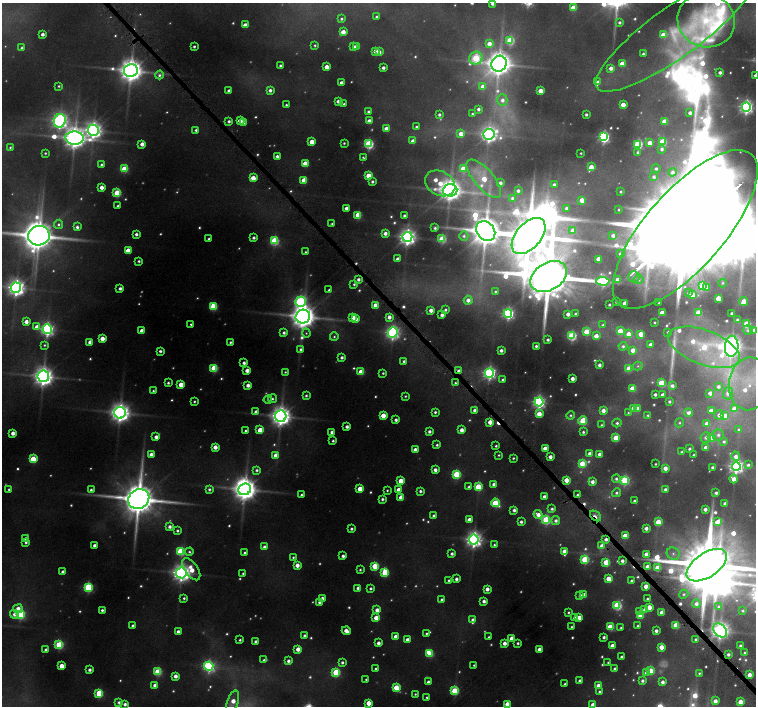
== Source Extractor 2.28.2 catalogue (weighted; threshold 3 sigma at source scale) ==
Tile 6 of 4 x 4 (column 2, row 2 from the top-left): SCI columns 1512-3019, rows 2975-4381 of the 6072 x 6030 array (HDU 1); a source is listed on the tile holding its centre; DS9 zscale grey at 2 x 2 block average (1 PNG px = mean of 2 x 2 image px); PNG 758 x 708 px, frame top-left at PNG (2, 3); each listed source drawn as its Kron ellipse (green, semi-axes under 4 px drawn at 4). Shown black and unused: <1% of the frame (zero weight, under 4 of 8 exposures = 2% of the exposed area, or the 3 px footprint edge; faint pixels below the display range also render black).
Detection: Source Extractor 2.28.2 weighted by HDU 2 'WHT'; one run over the whole footprint, this tile lists its part. Background 0.09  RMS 0.0094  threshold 0.0386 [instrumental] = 3 sigma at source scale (4.09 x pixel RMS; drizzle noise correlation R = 1.36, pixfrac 0.8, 0.0396/0.0396 arcsec/px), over >= 5 px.
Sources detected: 772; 141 too faint to see at this stretch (2 x 2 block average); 11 inside a brighter object's white glare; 7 cosmic-ray / hot-pixel residue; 1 long thin detection or spike segment (spike, bleed or trail) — neither listed nor drawn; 15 inside a brighter listed object's ellipse — not listed separately; of the other 597, all 500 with FLUX_AUTO >= 4.83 (the completeness limit of this list) listed and drawn (97 fainter detections not listed), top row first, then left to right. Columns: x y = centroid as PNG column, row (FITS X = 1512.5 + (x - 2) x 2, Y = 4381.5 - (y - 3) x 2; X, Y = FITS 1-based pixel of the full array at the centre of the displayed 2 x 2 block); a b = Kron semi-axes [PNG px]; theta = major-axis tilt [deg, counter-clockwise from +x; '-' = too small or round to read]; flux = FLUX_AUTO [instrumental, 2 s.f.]
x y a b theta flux
492 4 3 2 - 15
573 7 3 3 - 76
377 17 3 2 - 8.2
342 19 3 2 - 7.2
706 20 29 27 -22 230
619 22 3 3 - 10
245 25 3 3 - 37
343 32 3 3 - 57
674 32 95 25 36 190
42 34 3 3 - 19
663 35 3 3 - 74
510 41 4 4 - 230
489 44 4 4 - 34
315 45 3 3 - 6.3
194 46 2 2 - 8.6
354 46 3 3 - 9.6
357 46 3 3 - 36
22 48 3 3 - 15
376 51 3 3 - 68
379 52 3 3 - 13
643 54 2 2 - 9.3
476 58 7 6 - 250
622 63 3 3 - 65
499 64 8 7 - 4700
280 65 2 2 - 8.7
326 67 3 3 - 45
383 68 3 3 - 17
611 68 4 3 - 24
131 71 7 6 - 4800
720 72 2 2 - 14
159 75 4 3 - 11
755 75 3 2 - 10
598 82 3 3 - 17
341 83 3 3 - 25
59 86 3 2 - 5.8
483 87 3 3 - 44
270 90 3 3 - 17
229 91 3 3 - 18
540 91 3 3 - 63
502 100 5 5 - 20
338 101 3 3 - 18
344 104 2 2 - 6.7
286 105 2 2 - 4.9
623 105 3 3 - 53
746 107 4 4 - 1100
478 109 3 2 - 13
368 112 3 3 - 9.3
690 113 3 2 - 14
439 114 2 2 - 11
472 114 2 2 - 5.2
586 114 2 2 - 10
240 120 3 3 - 52
60 121 7 6 - 1500
229 121 3 3 - 11
369 121 3 3 - 33
664 121 3 3 - 68
244 123 3 3 - 22
416 127 3 2 - 6.2
386 128 3 3 - 28
93 130 6 5 - 1900
196 130 3 3 - 10
461 134 3 3 - 44
489 134 5 5 - 1600
604 137 4 4 - 620
75 138 9 6 -3 4200
413 141 3 3 - 35
312 142 3 3 - 61
662 142 3 3 - 190
344 143 2 2 - 5.8
650 143 3 3 - 49
142 144 3 3 - 32
369 144 4 3 - 440
638 144 3 3 - 360
10 147 3 3 - 5
662 149 4 3 - 11
638 152 3 3 - 10
45 153 2 2 - 5
581 153 2 2 - 4.9
277 156 3 3 - 18
363 157 3 2 - 5.2
305 163 3 3 - 83
101 165 3 3 - 9
591 167 3 3 - 55
656 168 4 4 - 12
124 169 3 3 - 150
463 169 4 4 - 110
673 172 4 4 - 12
368 176 3 3 - 90
654 177 4 3 - 11
253 178 3 3 - 65
484 179 24 9 -49 110
304 180 3 3 - 83
372 182 3 3 - 11
440 183 16 12 -28 130
500 183 3 3 - 18
554 184 3 3 - 11
101 187 3 3 - 33
450 190 7 6 - 3900
518 191 3 3 - 13
621 192 2 2 - 6.7
117 193 3 3 - 200
512 198 4 4 - 9.9
582 200 3 3 - 58
118 206 3 2 - 7.4
346 208 3 3 - 22
567 208 3 3 - 16
619 210 3 2 - 5.3
358 215 3 3 - 130
404 215 2 2 - 11
59 224 4 4 - 7.3
332 224 3 2 - 5.2
77 227 3 3 - 14
435 228 3 3 - 9.6
685 229 100 39 49 230000
573 230 4 4 - 32
486 231 11 8 -50 8600
385 233 3 3 - 21
136 234 3 3 - 14
613 235 3 3 - 16
39 236 11 9 11 8900
464 236 4 4 - 8.6
529 236 21 12 49 23000
407 237 5 5 - 1900
254 238 2 2 - 13
209 239 2 2 - 5.5
442 239 4 3 - 220
274 241 4 4 - 310
128 250 3 3 - 63
305 252 2 2 - 5.1
620 254 2 2 - 14
398 259 3 3 - 29
598 259 3 3 - 54
139 261 3 2 - 8
549 276 20 13 32 28000
634 277 6 5 - 9.7
358 279 3 3 - 15
617 279 3 3 - 34
638 279 5 4 - 9.9
603 281 7 4 -4 520
722 283 4 4 - 5.2
354 284 3 2 - 7.2
702 286 4 4 - 200
16 288 5 5 - 2100
120 288 3 3 - 15
707 288 3 3 - 47
329 290 3 2 - 6.8
495 291 3 3 - 6.2
688 293 4 3 - 8.8
692 295 3 3 - 66
718 298 3 3 - 88
468 300 4 4 - 27
300 302 5 5 - 700
616 302 2 2 - 8.8
743 302 4 3 - 57
625 303 3 3 - 46
659 303 2 2 - 4.9
375 305 3 3 - 59
609 305 2 2 - 7
213 307 4 3 - 180
431 310 3 3 - 27
445 310 3 2 - 8.5
662 312 3 3 - 45
508 313 4 4 - 730
698 313 3 3 - 85
732 313 2 2 - 8.1
568 314 3 3 - 24
575 314 2 2 - 8.1
442 315 3 2 - 19
303 316 7 7 - 5700
353 317 3 3 - 47
389 317 3 3 - 24
356 319 3 3 - 22
737 320 3 2 - 7
26 322 3 3 - 31
655 322 2 2 - 5.2
191 324 2 2 - 6.3
747 324 3 3 - 160
603 325 3 3 - 7.9
37 327 4 3 - 41
47 329 5 4 - 1100
748 330 5 4 - 6.1
142 331 3 3 - 46
620 331 3 3 - 77
753 331 3 3 - 22
393 332 5 4 - 1100
586 332 3 3 - 110
668 332 2 2 - 8.6
284 333 3 3 - 13
306 333 4 4 - 5.9
628 334 3 3 - 45
641 334 3 3 - 61
572 336 4 4 - 370
596 336 3 3 - 46
334 337 4 4 - 6
102 338 3 3 - 52
548 340 2 2 - 12
90 342 3 3 - 36
230 342 2 2 - 7.1
44 345 4 3 - 5.9
650 345 3 3 - 23
536 346 3 2 - 10
623 346 4 4 - 10
732 346 10 6 86 2800
704 347 37 17 -20 260
301 349 4 3 - 9.3
501 350 3 3 - 17
633 350 3 3 - 33
160 351 3 3 - 11
342 357 3 2 - 13
404 361 3 3 - 8.8
244 363 3 3 - 17
599 365 3 3 - 16
638 366 5 4 - 5.2
214 368 3 3 - 200
629 368 3 3 - 89
247 370 3 3 - 35
459 371 3 3 - 17
285 372 3 3 - 4.9
361 372 3 3 - 100
383 373 2 2 - 6.3
489 373 4 4 - 940
43 376 6 6 - 3000
572 378 3 3 - 29
503 380 2 2 - 9.4
168 383 2 2 - 8.4
455 383 3 3 - 6
661 383 3 3 - 170
181 384 3 3 - 76
749 384 26 20 83 130
248 385 3 3 - 26
672 385 4 3 - 14
718 386 3 3 - 12
632 388 3 3 - 64
153 391 3 2 - 4.9
710 393 3 3 - 20
728 393 6 5 - 27
655 394 2 2 - 14
306 395 3 3 - 8.1
663 395 3 3 - 33
405 396 2 2 - 5
272 399 4 4 - 7.3
268 400 4 4 - 5.4
194 401 3 2 - 6.3
669 401 2 2 - 8.6
539 402 4 4 - 980
634 408 3 3 - 85
638 408 3 3 - 14
734 409 3 3 - 59
475 410 3 2 - 23
603 410 3 3 - 30
711 411 3 3 - 40
256 412 3 3 - 20
435 412 3 2 - 8.7
688 412 4 4 - 19
120 413 6 6 - 2900
628 413 4 3 - 4.8
539 414 3 3 - 69
383 415 3 3 - 69
571 415 4 4 - 7.7
648 415 4 3 - 8.2
719 415 5 5 - 22
281 416 6 5 - 3200
725 416 4 3 - 76
396 420 3 3 - 15
583 421 4 3 - 180
490 422 3 3 - 46
617 423 4 4 - 10
679 423 4 4 - 6.6
707 424 3 3 - 49
601 425 3 3 - 5.2
347 427 3 3 - 19
260 430 3 3 - 82
461 430 3 3 - 32
739 430 4 4 - 8.8
245 431 2 2 - 6.2
429 431 3 3 - 15
332 432 3 3 - 15
583 432 3 3 - 8.7
13 433 3 3 - 30
718 435 5 5 - 14
156 437 3 3 - 23
706 437 5 5 - 15
616 438 3 3 - 140
712 438 3 3 - 63
333 441 2 2 - 7.8
724 441 3 3 - 8.4
437 445 3 2 - 7.8
496 446 2 2 - 6.2
215 447 3 3 - 39
545 448 3 3 - 48
706 448 3 3 - 40
689 449 3 3 - 11
415 450 3 3 - 30
682 452 3 3 - 8.1
590 453 3 3 - 21
151 454 3 3 - 28
599 454 3 3 - 21
276 455 3 3 - 38
499 455 2 2 - 5
694 455 2 2 - 11
736 456 5 4 - 22
550 457 3 3 - 25
513 458 2 2 - 5.9
33 459 3 3 - 150
582 463 3 3 - 110
655 464 2 2 - 4.9
748 465 4 3 - 9.7
736 466 4 4 - 1300
713 467 4 2 - 10
665 468 3 3 - 35
257 470 3 3 - 9.4
435 470 3 3 - 22
456 474 4 3 - 250
616 479 4 4 - 11
734 479 4 3 - 40
566 480 3 3 - 54
625 480 4 4 - 350
401 481 3 3 - 69
592 482 3 3 - 21
494 484 3 3 - 22
469 487 3 3 - 9.3
478 487 3 3 - 170
9 489 3 3 - 7.6
209 489 3 3 - 9.1
245 489 6 5 - 4500
360 489 3 3 - 75
665 489 3 3 - 13
91 490 3 3 - 8.6
387 490 3 3 - 5.3
398 490 3 3 - 38
420 491 3 2 - 11
617 493 4 4 - 11
716 493 2 2 - 11
301 495 3 2 - 8.4
578 495 3 2 - 13
544 496 3 3 - 18
401 497 3 3 - 52
139 499 11 9 34 13000
382 499 3 3 - 11
635 501 3 3 - 15
495 503 4 3 - 190
725 503 3 2 - 13
552 509 4 3 - 10
705 509 3 3 - 20
514 510 3 3 - 16
538 515 5 3 - 35
434 516 3 3 - 10
595 516 6 3 -40 20
469 519 3 3 - 34
546 520 4 4 - 330
556 521 4 4 - 16
521 522 3 3 - 12
658 522 3 3 - 100
717 522 3 3 - 42
170 527 3 3 - 18
646 528 3 3 - 22
351 529 3 3 - 9.7
177 531 2 2 - 8
625 536 3 3 - 85
26 538 3 3 - 16
606 539 3 2 - 14
474 540 5 5 - 1800
26 542 3 3 - 9
94 545 3 3 - 23
494 545 3 3 - 6.2
602 546 3 3 - 39
264 547 3 3 - 15
180 551 4 4 - 260
564 551 3 3 - 30
189 552 4 4 - 7
245 553 3 3 - 8.4
452 554 3 3 - 13
646 554 3 3 - 38
673 554 7 6 - 13
343 556 3 3 - 16
293 557 3 3 - 6.1
585 559 4 3 - 240
622 561 3 3 - 16
606 562 3 3 - 150
297 565 3 3 - 34
707 565 23 12 34 38000
375 566 3 3 - 130
647 567 3 3 - 38
657 568 3 3 - 110
191 569 12 6 -55 68
360 570 3 2 - 6.5
63 572 3 3 - 24
181 573 5 5 - 2300
243 573 3 3 - 6.7
385 573 3 3 - 160
456 579 3 3 - 15
608 579 3 3 - 83
449 580 2 2 - 7
632 581 3 3 - 11
646 586 3 3 - 42
88 587 4 4 - 350
358 588 3 3 - 20
371 588 2 2 - 8.1
487 589 3 3 - 27
684 594 5 4 - 8.1
583 595 3 3 - 50
580 596 3 3 - 16
184 598 3 3 - 7.2
322 598 3 3 - 20
647 599 2 2 - 7.3
442 600 3 3 - 13
484 601 3 3 - 18
320 602 3 3 - 22
696 604 4 4 - 20
617 605 4 4 - 310
649 607 4 3 - 53
719 607 4 4 - 13
18 609 5 4 - 37
102 610 2 2 - 11
377 610 3 3 - 28
645 610 4 3 - 26
640 611 3 3 - 10
743 611 2 2 - 5.7
568 612 3 3 - 6.6
662 612 3 3 - 48
14 614 4 4 - 18
20 614 4 4 - 400
640 616 3 3 - 81
579 617 3 3 - 38
376 618 3 3 - 43
575 618 3 3 - 21
473 620 3 3 - 21
676 625 3 3 - 120
133 626 3 3 - 17
638 626 3 2 - 8.2
572 627 3 3 - 6.9
610 627 3 3 - 160
621 628 2 2 - 6.7
178 631 3 3 - 16
346 631 4 3 - 39
656 631 3 3 - 17
720 631 8 5 -47 2300
426 633 3 2 - 6.5
304 635 3 3 - 12
396 636 3 3 - 38
489 637 2 2 - 6.1
604 637 3 2 - 12
512 638 3 3 - 44
695 639 3 3 - 7
240 640 2 2 - 6.8
407 640 3 3 - 29
256 641 3 3 - 13
378 643 3 3 - 23
504 643 3 3 - 29
518 643 3 2 - 8.4
59 645 4 4 - 260
612 646 3 3 - 42
740 646 2 2 - 8.5
661 647 3 3 - 49
298 649 3 3 - 39
539 649 3 3 - 35
46 650 3 3 - 20
745 653 3 3 - 7.2
430 654 3 3 - 110
728 654 3 3 - 13
621 657 2 2 - 12
264 660 3 3 - 5
288 661 3 3 - 15
342 662 3 3 - 11
608 662 3 2 - 5.5
474 665 3 2 - 5.4
61 666 3 3 - 61
209 666 4 4 - 730
376 668 3 3 - 6.5
615 669 3 2 - 13
89 670 3 3 - 16
650 671 3 3 - 150
158 672 3 3 - 200
336 672 4 4 - 230
646 673 4 3 - 14
699 673 3 3 - 5.8
749 675 3 3 - 33
175 676 3 3 - 26
366 679 2 2 - 6.1
580 681 3 3 - 15
642 681 3 3 - 12
428 682 3 3 - 15
662 682 3 3 - 18
565 684 2 2 - 6.5
155 685 3 3 - 28
598 686 3 3 - 51
396 688 3 3 - 140
454 691 4 3 - 230
600 692 3 3 - 8.9
99 693 4 3 - 180
415 694 3 3 - 5
427 697 2 2 - 5.2
715 701 3 3 - 24
119 702 4 4 - 12
233 702 11 5 73 53
740 702 4 3 - 52
368 703 3 3 - 60
125 704 3 3 - 15
507 704 3 3 - 45
593 705 3 3 - 32
Overlapping masked pixels (flux is a lower limit): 9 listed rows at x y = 131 71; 358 279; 459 371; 578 495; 595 516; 606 539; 707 565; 720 631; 728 654
Isophote crosses this tile's border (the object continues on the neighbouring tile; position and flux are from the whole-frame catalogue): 10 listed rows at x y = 492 4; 674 32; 755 75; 685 229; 39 236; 16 288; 749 384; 707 565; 233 702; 593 705
Diffuse or blended objects may show on this block-average render without a row.